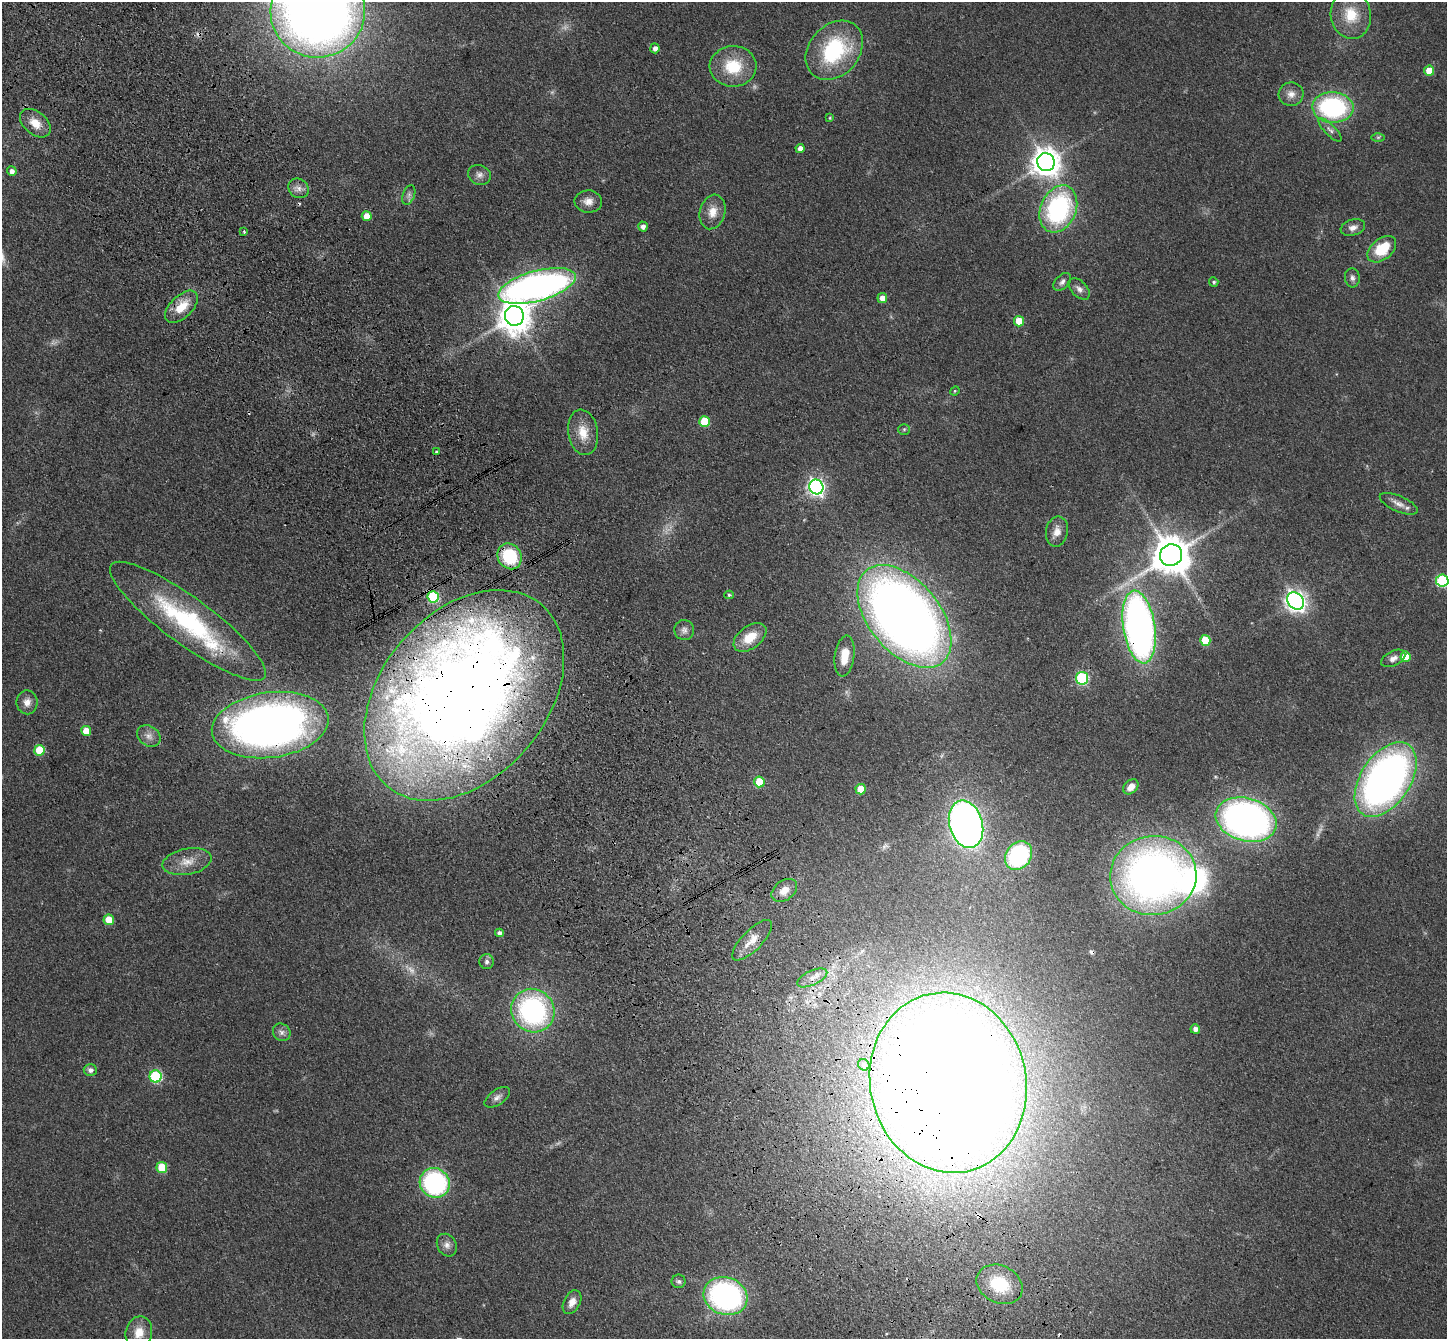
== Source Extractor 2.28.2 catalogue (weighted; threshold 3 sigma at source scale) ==
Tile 11 of 4 x 4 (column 3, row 3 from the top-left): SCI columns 2994-4438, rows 1558-2894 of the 5985 x 5924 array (HDU 1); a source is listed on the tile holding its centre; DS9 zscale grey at full resolution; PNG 1449 x 1341 px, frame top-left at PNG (2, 2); each listed source drawn as its Kron ellipse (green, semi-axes under 4 px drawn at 4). Shown black and unused: <1% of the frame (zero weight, under 3 of 4 exposures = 6% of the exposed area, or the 3 px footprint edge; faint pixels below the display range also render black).
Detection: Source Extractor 2.28.2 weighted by HDU 2 'WHT'; one run over the whole footprint, this tile lists its part. Background 0.14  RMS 0.0076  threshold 0.0344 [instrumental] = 3 sigma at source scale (4.5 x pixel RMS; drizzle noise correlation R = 1.50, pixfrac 1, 0.05/0.05 arcsec/px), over >= 5 px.
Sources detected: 112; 3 too faint to see at this stretch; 2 inside a brighter object's white glare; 6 cosmic-ray / hot-pixel residue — neither listed nor drawn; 5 inside a brighter listed object's ellipse — not listed separately; the other 96 listed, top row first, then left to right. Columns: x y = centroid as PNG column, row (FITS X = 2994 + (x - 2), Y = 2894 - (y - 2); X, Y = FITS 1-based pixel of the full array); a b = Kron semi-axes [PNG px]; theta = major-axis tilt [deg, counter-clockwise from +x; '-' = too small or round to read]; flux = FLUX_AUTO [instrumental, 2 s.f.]
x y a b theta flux
318 12 47 45 2 830
1351 15 24 20 -81 23
655 48 5 4 - 3.6
834 50 33 25 49 73
733 66 23 20 2 30
1429 71 5 5 - 15
1291 94 12 11 - 5.9
1333 107 20 15 -3 110
830 118 4 3 - 0.85
35 123 17 11 -40 11
1330 130 15 5 -45 3.4
1378 137 6 4 1 1.2
800 148 4 4 - 4.8
1046 162 9 8 - 1000
12 171 5 4 - 3.2
479 175 12 9 -23 4.3
298 188 11 9 -39 4.8
409 195 10 6 70 2.6
588 202 14 11 -3 6.4
1058 209 24 17 66 120
713 212 17 12 74 10
367 216 5 5 - 12
643 226 5 4 - 3.3
1353 228 12 8 16 4.4
244 231 3 3 - 0.77
1382 249 16 10 39 28
1352 278 9 7 -84 3
1062 282 10 6 46 3.1
1214 282 5 4 - 1.4
537 286 40 15 15 400
1079 289 13 8 -45 3.9
882 298 5 5 - 5.9
181 307 20 11 44 16
514 316 10 9 - 1300
1019 321 5 5 - 15
955 391 5 4 - 0.9
705 421 5 5 - 26
904 429 6 5 - 1.3
583 432 23 15 -80 15
436 452 3 3 - 0.88
816 487 7 7 - 270
1399 504 20 8 -24 6.3
1057 531 15 11 79 6.9
1171 555 11 10 - 2200
509 556 13 11 -57 43
1442 580 6 6 - 78
729 595 5 4 - 1.1
433 597 6 5 - 61
1296 601 9 7 -50 470
904 616 60 35 -50 890
188 621 95 23 -36 120
1139 627 37 16 -82 400
684 630 10 10 - 3.8
750 637 18 11 37 17
1205 640 5 5 - 26
845 656 20 9 82 13
1405 657 5 5 - 15
1393 658 13 7 27 4.2
1082 678 6 6 - 84
464 695 119 82 49 1300
27 702 12 10 -88 5.8
270 725 59 32 8 540
86 731 5 5 - 12
149 736 12 10 -35 5.4
39 750 5 5 - 23
1386 779 42 24 56 420
759 782 5 5 - 26
1131 787 9 6 44 6.4
861 789 5 5 - 16
1246 820 31 21 -16 360
966 824 24 16 -74 480
1018 856 15 12 53 96
187 862 25 13 11 12
1153 876 43 39 7 470
784 890 14 9 38 8.9
109 920 5 5 - 19
499 933 4 4 - 3.1
752 940 26 10 46 12
487 962 7 7 - 2.6
812 978 16 7 24 7
533 1011 22 21 - 140
1195 1029 4 4 - 3.7
282 1032 9 8 - 3.4
864 1065 6 5 - 1.9
90 1070 6 6 - 2.7
155 1076 6 6 - 71
948 1083 91 78 -78 3200
497 1097 14 7 34 4
162 1168 5 5 - 27
435 1183 15 14 - 120
447 1245 12 9 -60 4.5
679 1281 7 6 - 2
1000 1284 24 18 -26 34
726 1296 22 18 -20 200
572 1302 13 8 62 6.2
139 1332 16 13 75 11
Overlapping masked pixels (flux is a lower limit): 7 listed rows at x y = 509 556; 433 597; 1139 627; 1082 678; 464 695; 270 725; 948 1083
Isophote crosses this tile's border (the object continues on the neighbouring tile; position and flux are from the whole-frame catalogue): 2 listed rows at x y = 318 12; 1442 580